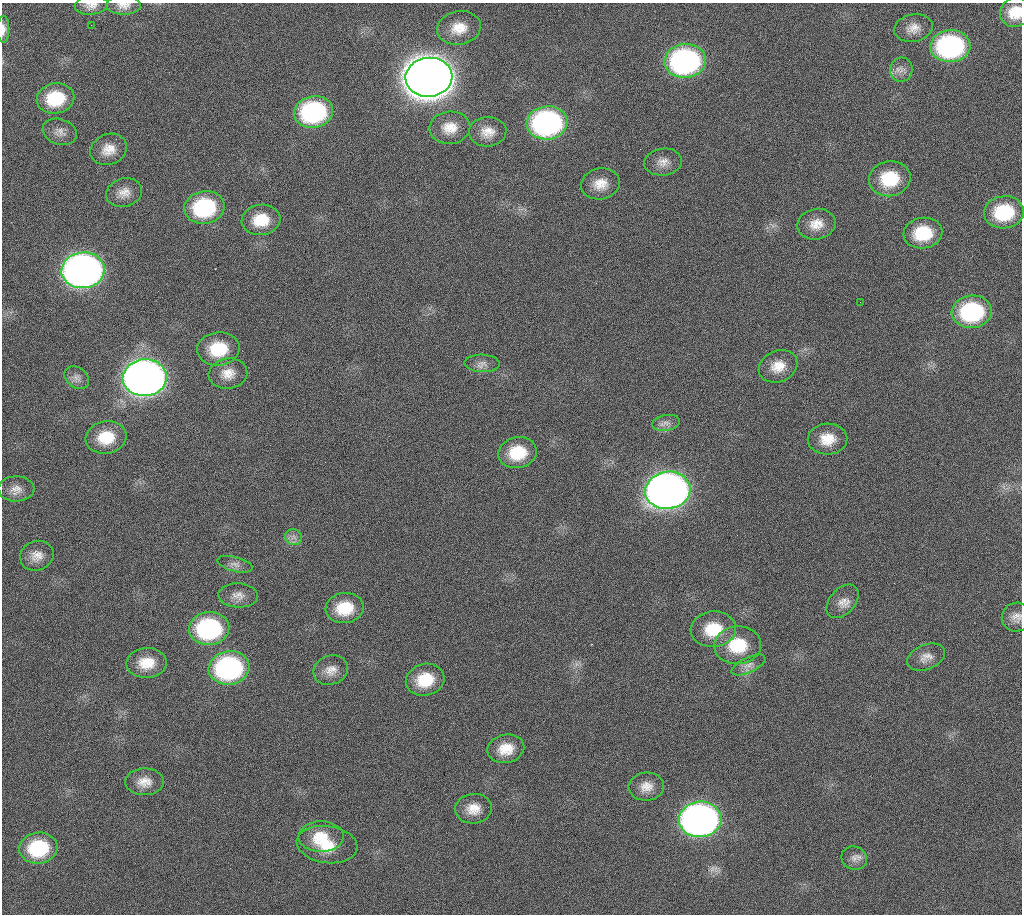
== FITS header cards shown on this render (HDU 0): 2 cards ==
NAXIS1  =                 1020 / length of data axis 1
NAXIS2  =                 912  / length of data axis 2

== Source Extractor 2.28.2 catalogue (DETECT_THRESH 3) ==
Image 1020 x 912 px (HDU 0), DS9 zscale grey, 1 PNG px = 1 image px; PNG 1024 x 916 px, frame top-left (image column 1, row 912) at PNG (2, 3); each listed source drawn as its Kron ellipse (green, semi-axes under 4 px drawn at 4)
Background 319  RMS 18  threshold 54.1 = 3 sigma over >= 5 px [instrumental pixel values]
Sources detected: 67; all 67 listed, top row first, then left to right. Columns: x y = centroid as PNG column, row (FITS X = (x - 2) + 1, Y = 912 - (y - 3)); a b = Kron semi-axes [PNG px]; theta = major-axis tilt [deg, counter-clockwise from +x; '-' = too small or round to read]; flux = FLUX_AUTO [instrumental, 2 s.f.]
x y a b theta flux
91 5 16 9 5 9.1e+03
124 5 17 9 0 9.5e+03
1015 12 15 14 - 2.8e+04
91 25 2 2 - 8.7e+03
459 28 22 16 11 2.6e+04
913 28 19 13 11 1.5e+04
3 29 13 6 89 7.3e+03
950 46 20 16 4 2.4e+05
685 61 21 17 5 3.4e+05
901 70 12 11 - 9.5e+03
429 77 23 19 5 4.6e+06
56 98 19 15 11 5.6e+04
314 112 19 16 8 1.9e+05
547 123 20 16 6 3.4e+05
450 128 20 16 4 2.3e+04
60 132 17 12 -19 1.1e+04
488 132 19 14 5 1.8e+04
109 149 19 15 22 1.9e+04
663 162 19 13 8 1.3e+04
890 179 21 17 11 5.8e+04
600 184 19 15 11 2.1e+04
124 193 18 14 17 1.5e+04
204 207 20 16 8 1.2e+05
1004 212 20 16 7 7.4e+04
261 220 19 15 8 3.5e+04
816 224 19 15 13 2.0e+04
923 233 19 15 9 5.3e+04
83 270 22 18 6 1.0e+06
860 302 2 2 - 4.7e+03
972 312 20 16 6 1.3e+05
218 349 21 16 6 5.0e+04
482 363 17 8 -2 8.9e+03
778 366 20 15 23 2.3e+04
228 374 19 15 8 1.9e+04
77 378 13 10 -38 8.0e+03
145 378 22 18 5 1.5e+06
666 423 14 8 10 7.9e+03
106 437 20 16 9 3.9e+04
827 439 20 15 3 2.6e+04
518 453 19 15 11 4.6e+04
16 489 18 12 0 1.3e+04
668 490 22 18 9 1.5e+06
294 537 9 8 - 6.2e+03
37 556 17 14 22 1.5e+04
235 564 18 7 -15 7.5e+03
238 595 19 12 -3 1.2e+04
842 601 19 12 47 1.4e+04
345 608 19 15 7 4.2e+04
1016 617 15 14 - 1.1e+04
209 629 20 16 5 1.7e+05
713 629 23 18 5 4.6e+04
738 645 23 19 3 5.6e+04
926 657 20 12 22 1.2e+04
147 663 20 15 3 3.0e+04
748 665 18 7 25 9.3e+03
229 668 20 16 8 2.5e+05
331 670 17 14 20 1.5e+04
425 680 19 16 14 4.2e+04
506 749 18 14 11 2.6e+04
144 782 19 13 1 1.7e+04
646 787 18 14 4 1.6e+04
474 809 18 15 6 2.0e+04
700 819 21 17 4 8.7e+05
321 837 22 15 1 3.0e+04
327 845 30 18 -8 4.2e+04
38 848 19 15 8 8.2e+04
854 858 13 11 -21 9.1e+03
At the frame edge (FLAGS 8, measured only in part): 5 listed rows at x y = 91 5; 124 5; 1015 12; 3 29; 1016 617